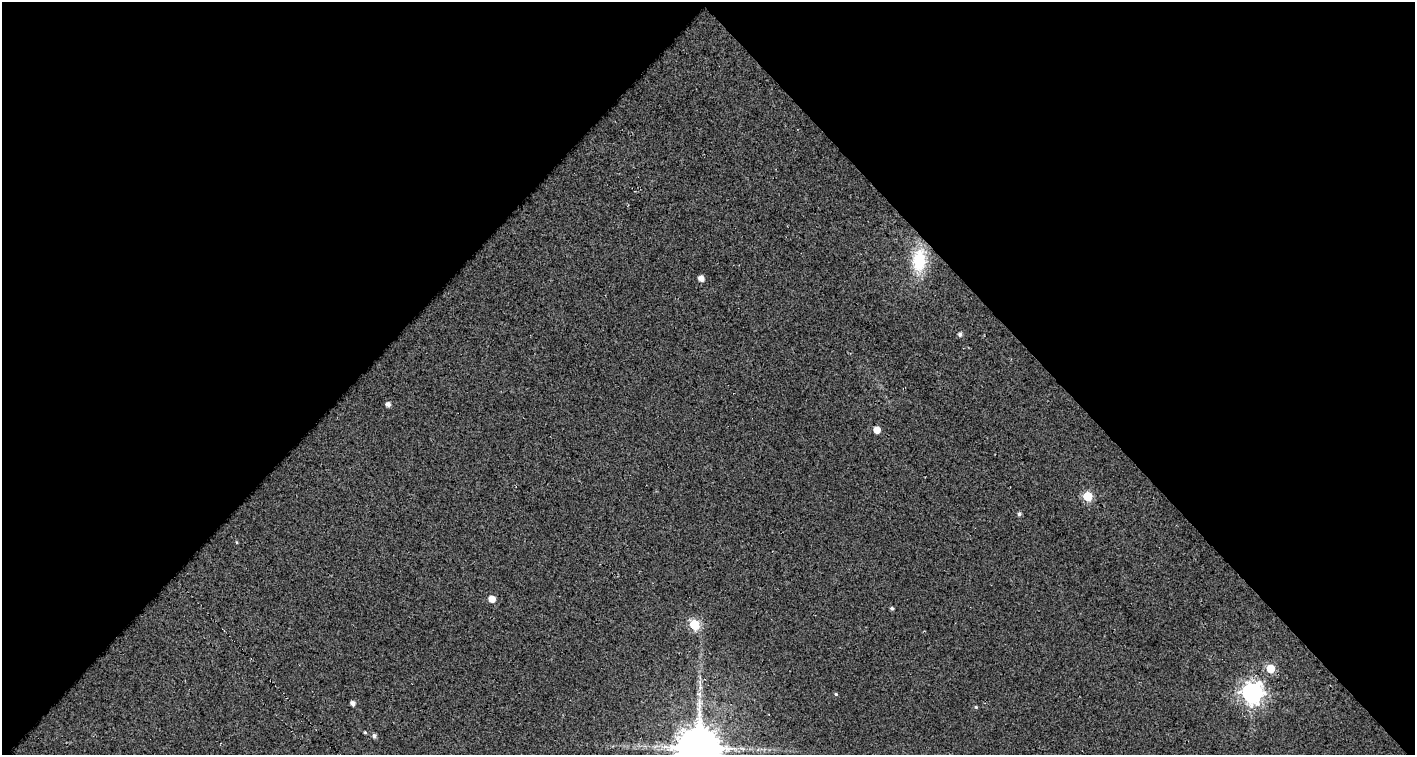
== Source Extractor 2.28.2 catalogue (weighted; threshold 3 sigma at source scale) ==
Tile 1 of 1 x 2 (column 1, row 1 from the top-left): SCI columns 48-1460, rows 753-1505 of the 1503 x 1505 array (HDU 1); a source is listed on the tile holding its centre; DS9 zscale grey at full resolution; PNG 1417 x 757 px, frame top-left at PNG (2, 2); no overlay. Shown black and unused: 51% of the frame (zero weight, under 3 of 5 exposures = <1% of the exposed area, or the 3 px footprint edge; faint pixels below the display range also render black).
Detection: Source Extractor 2.28.2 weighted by HDU 2 'WHT'; one run over the whole footprint, this tile lists its part. Background 0.0124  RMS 0.022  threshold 0.0986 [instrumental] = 3 sigma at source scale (4.5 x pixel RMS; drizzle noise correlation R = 1.50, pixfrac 1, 0.0396/0.0396 arcsec/px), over >= 5 px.
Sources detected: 20; all 20 listed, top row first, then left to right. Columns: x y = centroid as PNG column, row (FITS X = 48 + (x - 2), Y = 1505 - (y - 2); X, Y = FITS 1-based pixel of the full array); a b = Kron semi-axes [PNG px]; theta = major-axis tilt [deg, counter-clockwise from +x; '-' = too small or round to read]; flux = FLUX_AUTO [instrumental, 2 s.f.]
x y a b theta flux
919 260 27 16 86 86
701 278 5 4 - 14
960 334 5 5 - 6
388 404 5 5 - 8.3
877 430 5 5 - 28
1088 496 5 5 - 120
1019 514 5 4 - 4.3
236 542 4 3 - 1.7
492 599 5 5 - 24
892 608 4 3 - 3.4
694 625 6 5 - 130
1270 668 5 5 - 68
1252 693 8 8 - 1400
700 694 7 4 71 5.7
836 694 4 4 - 2.5
353 703 4 4 - 9
976 707 4 4 - 2.5
365 732 4 3 - 2.3
374 736 5 5 - 5.7
698 748 14 13 - 8100
Isophote crosses this tile's border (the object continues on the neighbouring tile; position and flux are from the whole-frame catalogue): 1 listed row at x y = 698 748